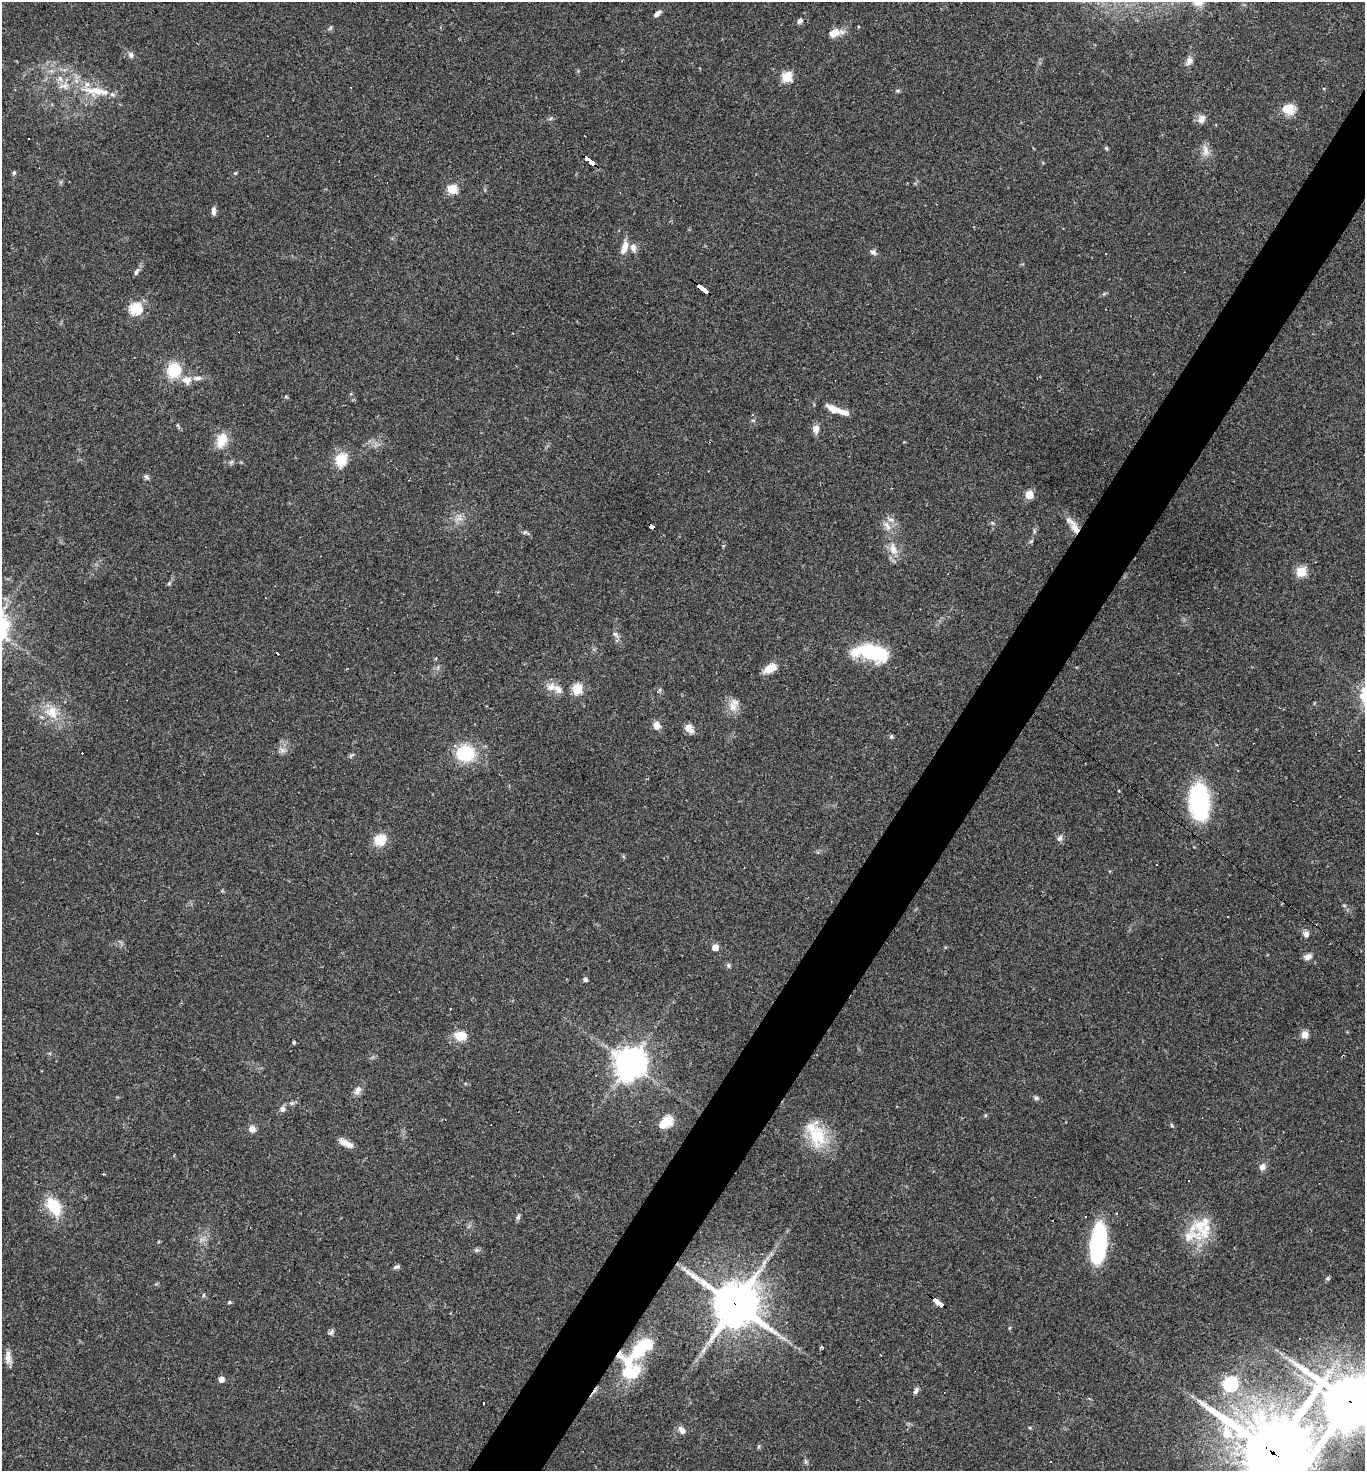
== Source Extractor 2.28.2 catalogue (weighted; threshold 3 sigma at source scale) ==
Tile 10 of 4 x 4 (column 2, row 3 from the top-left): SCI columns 1510-2872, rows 1471-2939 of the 5884 x 5878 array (HDU 1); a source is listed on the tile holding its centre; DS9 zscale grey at full resolution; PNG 1367 x 1473 px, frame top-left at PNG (2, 2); no overlay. Shown black and unused: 5% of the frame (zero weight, under 2 of 3 exposures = <1% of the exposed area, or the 3 px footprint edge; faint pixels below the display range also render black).
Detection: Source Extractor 2.28.2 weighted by HDU 2 'WHT'; one run over the whole footprint, this tile lists its part. Background 0.059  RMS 0.0059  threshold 0.0267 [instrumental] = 3 sigma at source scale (4.5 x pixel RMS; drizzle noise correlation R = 1.50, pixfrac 1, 0.05/0.05 arcsec/px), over >= 5 px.
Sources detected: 142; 1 inside a brighter object's white glare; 24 cosmic-ray / hot-pixel residue — not listed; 12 inside a brighter listed object's ellipse — not listed separately; the other 105 listed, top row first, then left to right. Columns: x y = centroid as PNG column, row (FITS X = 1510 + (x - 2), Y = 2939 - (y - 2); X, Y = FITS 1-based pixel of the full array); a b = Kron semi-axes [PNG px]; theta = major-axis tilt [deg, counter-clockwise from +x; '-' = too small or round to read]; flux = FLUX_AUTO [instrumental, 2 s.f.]
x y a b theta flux
1198 3 16 9 0 4.7
657 13 10 5 40 2.1
800 21 8 5 37 2
835 33 18 10 16 6.6
131 55 8 6 -65 1.9
1189 61 12 8 72 3.1
787 77 5 5 - 37
97 91 39 11 -6 16
898 91 5 5 - 0.84
1289 109 16 13 -14 8.1
1203 118 12 9 -17 2.9
1106 148 6 4 -47 0.76
1205 151 16 9 -88 4.5
590 161 12 4 -39 140
14 172 5 5 - 0.89
452 189 5 5 - 31
213 211 9 5 90 2.3
624 247 19 8 73 5.5
633 247 11 7 -77 3.2
873 252 9 6 -36 1.9
136 272 10 5 57 1.6
703 290 12 3 -37 210
135 309 6 6 - 55
174 370 15 13 75 19
187 380 14 11 -20 5.1
834 410 19 9 -30 6.1
753 420 6 3 -18 0.73
816 429 11 7 79 3.8
222 440 22 13 72 9
341 460 17 14 66 12
231 462 7 4 44 1.1
146 477 8 5 -37 1.3
1029 494 5 5 - 16
460 519 7 4 -19 1.9
891 520 11 5 -5 2.3
886 524 9 7 -42 3
652 527 6 3 -29 52
1075 529 12 7 -51 5.3
525 532 6 5 - 0.97
893 549 19 10 -73 7.2
1301 572 5 5 - 31
169 583 5 5 - 0.86
615 634 8 6 -60 1.9
277 653 4 3 - 6.4
872 653 30 13 -9 59
436 658 4 4 - 0.65
770 668 16 9 26 7.5
558 689 17 9 -39 5.2
577 689 5 5 - 34
658 691 8 4 44 1.5
733 706 16 11 -70 6
52 712 19 15 -65 12
657 725 10 8 -55 3.8
689 728 6 5 - 14
891 736 5 4 - 1.1
282 750 8 6 -45 2.2
465 753 18 16 -1 29
1119 791 3 2 - 0.53
1199 801 35 19 -87 68
37 834 3 2 - 1
1060 838 10 6 63 1.9
380 840 12 10 45 13
1227 916 2 2 - 0.5
1306 934 8 7 - 2.4
715 947 5 5 - 7.5
1308 957 10 7 18 3
728 965 7 6 - 1.3
585 979 5 4 - 1.7
1305 1034 9 8 - 3.9
460 1036 11 8 -4 12
294 1042 3 3 - 0.89
630 1063 11 10 - 800
358 1090 13 8 60 3.2
1036 1098 8 5 -22 1.5
291 1103 6 5 - 1.3
282 1109 7 7 - 2
986 1115 5 3 - 0.64
667 1121 6 5 - 40
1171 1125 6 3 -70 0.72
252 1129 9 8 - 3.4
817 1136 32 23 -77 25
346 1143 19 6 -28 5.1
1262 1167 8 7 - 3.1
54 1207 19 12 -55 20
1085 1216 2 2 - 0.56
518 1217 8 5 62 1.3
1201 1224 29 17 34 16
1098 1244 34 12 83 93
477 1250 7 6 - 1.2
397 1267 8 5 18 1.4
203 1295 6 4 89 0.76
229 1302 5 4 - 0.98
938 1303 13 3 -37 120
735 1305 16 15 - 2000
1009 1328 5 3 - 0.61
331 1332 9 5 50 1.5
642 1347 45 14 43 35
8 1357 17 7 -87 4.2
221 1379 5 4 - 4.4
1230 1384 6 6 - 96
916 1391 9 5 68 1.8
1350 1402 15 15 - 2500
682 1430 11 7 -49 3.1
1273 1453 45 29 30 4300
805 1461 7 4 -71 1
Overlapping masked pixels (flux is a lower limit): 9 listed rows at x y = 590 161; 703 290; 652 527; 1075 529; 938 1303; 735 1305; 642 1347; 1350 1402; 1273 1453
Isophote crosses this tile's border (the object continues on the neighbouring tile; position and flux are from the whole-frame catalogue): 3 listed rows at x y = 1198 3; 1350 1402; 1273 1453